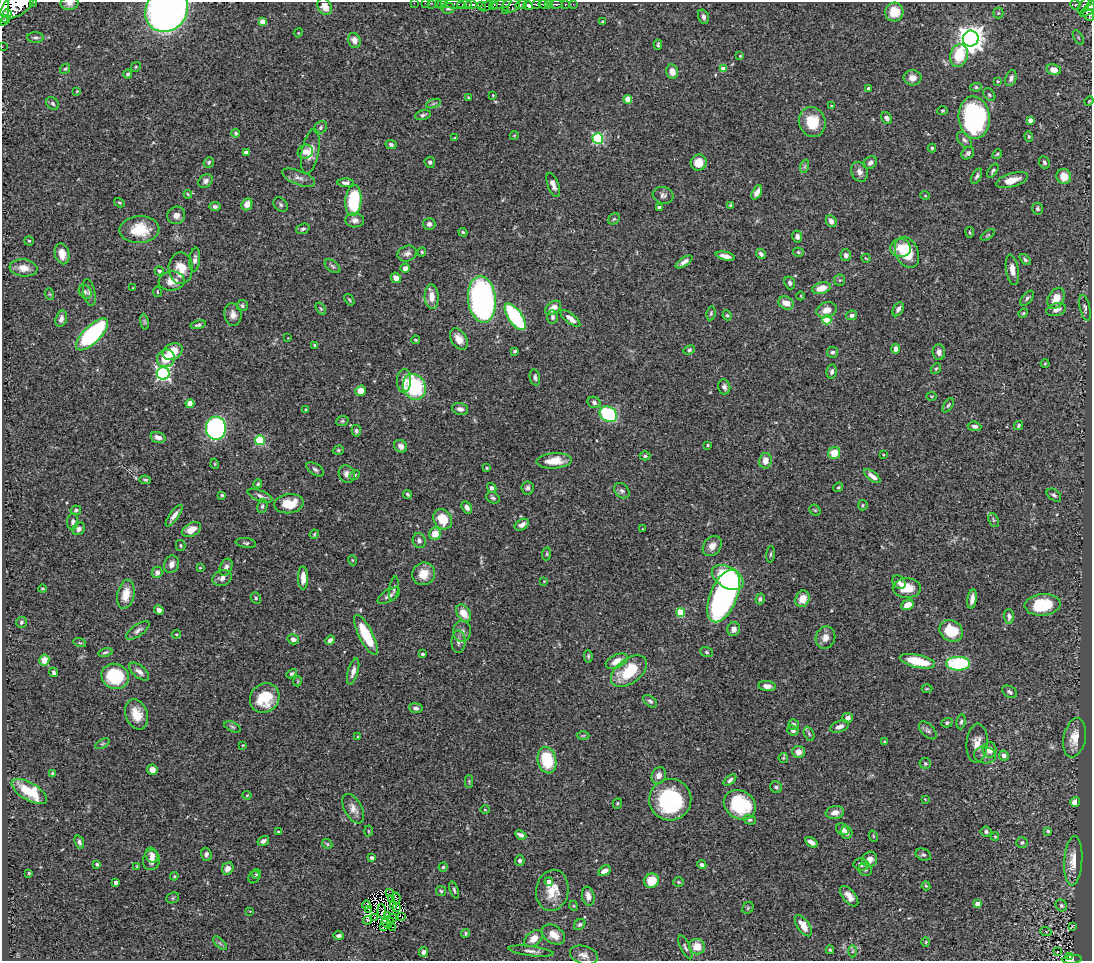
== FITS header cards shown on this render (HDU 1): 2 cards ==
NAXIS1  =                 1090
NAXIS2  =                  959

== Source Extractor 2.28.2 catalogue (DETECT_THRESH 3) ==
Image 1090 x 959 px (HDU 1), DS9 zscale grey, 1 PNG px = 1 image px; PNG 1094 x 963 px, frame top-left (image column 1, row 959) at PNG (2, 2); each listed source drawn as its Kron ellipse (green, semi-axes under 4 px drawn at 4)
Background 0.743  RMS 0.027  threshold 0.0809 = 3 sigma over >= 5 px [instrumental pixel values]
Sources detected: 458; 4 with non-positive FLUX_AUTO (blend fragments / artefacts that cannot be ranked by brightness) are neither listed nor drawn; the other 454 listed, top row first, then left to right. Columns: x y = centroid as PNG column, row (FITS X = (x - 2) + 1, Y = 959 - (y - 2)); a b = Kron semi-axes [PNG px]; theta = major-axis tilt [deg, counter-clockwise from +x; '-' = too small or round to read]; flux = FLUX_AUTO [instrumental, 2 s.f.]
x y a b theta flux
34 2 3 2 - 51
70 3 9 7 3 7.1
414 3 2 2 - 13
425 3 2 2 - 11
432 3 2 2 - 15
438 3 3 2 - 15
442 4 5 3 - 40
455 4 10 4 -2 380
464 4 7 4 3 370
501 4 10 4 17 300
521 4 6 4 16 800
536 4 4 3 - 410
543 4 5 3 - 580
548 4 4 3 - 250
556 4 6 3 1 250
565 4 3 3 - 100
573 4 2 2 - 16
17 5 19 10 34 4800
471 5 6 3 -1 590
494 5 5 2 - 100
511 5 9 6 16 560
528 5 5 4 - 1100
1075 5 5 4 - 190
325 6 9 6 -63 17
481 6 3 3 - 230
486 6 7 3 29 160
1084 6 9 4 62 220
1090 6 5 4 - 320
448 8 6 5 - 3.6
4 9 17 5 87 3800
167 10 23 20 47 1300
1088 10 9 4 32 410
505 11 2 2 - 12
894 12 9 9 - 34
998 13 5 5 - 2.7
7 14 4 4 - 890
1089 15 6 5 - 380
703 17 7 5 -72 5.8
6 19 4 4 - 290
262 22 4 4 - 28
603 22 4 3 - 2.9
298 33 4 3 - 1.5
1078 37 8 4 -60 4
36 38 8 5 0 4.3
971 39 8 8 - 1900
354 40 8 6 -67 13
658 45 5 3 - 2.5
2 47 2 2 - 7.5
740 56 3 2 - 1.5
959 56 12 8 77 59
136 67 5 4 - 2.2
723 68 4 4 - 19
65 69 6 4 51 2.5
1054 70 7 5 -11 17
672 72 7 6 - 17
128 74 4 4 - 3.5
912 78 9 7 -2 12
1011 78 8 5 69 6
998 81 4 3 - 1.8
976 87 6 4 9 3.3
868 88 4 3 - 2.4
77 91 4 4 - 1.8
493 95 4 3 - 1.7
989 95 7 5 -50 3.3
468 97 4 2 - 1.4
628 99 4 4 - 38
1089 101 5 3 - 1.6
53 103 7 5 -46 3.8
433 104 8 3 19 3
831 106 3 2 - 1.5
942 111 5 4 - 2.4
423 115 8 4 14 4
887 118 6 5 - 6.4
974 118 21 15 -86 350
1030 120 4 4 - 12
812 122 15 13 -74 49
320 128 7 5 48 4
236 133 4 4 - 2.9
514 136 4 3 - 1.5
1029 136 5 4 - 2.6
454 138 4 3 - 1.5
598 138 5 5 - 180
964 140 9 5 -51 5.1
391 144 5 4 - 4.5
932 148 4 3 - 2.8
246 152 4 4 - 14
305 152 8 6 29 12
310 152 23 8 79 23
968 153 7 5 45 4.8
997 154 5 4 - 2.6
209 162 6 5 - 3.3
430 162 5 5 - 4.8
1044 162 6 5 - 3.9
699 163 8 8 - 22
870 163 7 5 39 5.7
805 166 7 4 72 3.4
993 171 8 4 56 4
859 172 10 8 -69 9.4
977 176 8 4 66 4.5
1064 176 7 7 - 23
299 178 17 7 -21 10
1012 180 16 6 16 21
205 181 8 6 38 6.7
346 183 8 4 -2 6.5
553 185 12 5 -69 9.1
757 192 8 4 62 11
188 194 4 3 - 1.7
663 195 10 8 -16 6.3
925 195 5 3 - 1.5
353 201 15 8 85 120
119 203 6 4 -33 2.4
247 204 6 5 - 15
281 205 8 6 -48 4.2
730 205 4 3 - 2
215 207 5 4 - 5.1
659 207 4 3 - 3.1
1037 209 6 5 - 3.7
176 215 9 8 - 12
614 219 6 5 - 2.7
355 220 9 7 -6 8.8
831 221 6 5 - 8
429 224 6 6 - 5.6
303 229 7 5 19 4.1
139 230 20 13 2 54
463 232 5 3 - 2.2
970 232 5 3 - 1.7
988 235 8 3 33 2.4
797 237 6 5 - 6.7
29 241 5 4 - 2.7
900 248 10 9 - 20
422 252 4 4 - 2.1
798 252 5 4 - 2.8
907 252 16 11 -66 65
62 254 10 7 -76 18
407 254 10 7 20 8.1
761 254 6 4 -45 4.7
846 255 6 5 - 7
725 256 10 4 -12 11
866 258 4 2 - 1.4
195 260 12 5 84 7.4
1025 260 7 4 -42 3.6
684 262 9 4 34 7.3
333 266 9 5 -38 4.4
23 268 14 8 -6 19
181 268 16 12 -89 32
405 268 5 4 - 7.9
1012 270 15 6 -81 14
159 271 4 4 - 5.2
396 278 5 5 - 12
840 280 6 5 - 2.8
172 281 13 9 7 19
790 283 6 5 - 4.3
133 288 2 2 - 1.3
821 288 9 5 14 23
85 292 7 6 - 4.7
157 292 5 2 - 1.6
89 293 13 6 -78 6.3
49 294 6 3 -70 2.1
801 296 4 3 - 1.4
432 297 12 7 -87 19
1027 298 9 5 49 4.3
482 299 23 14 -84 520
1056 299 11 7 62 24
349 300 6 3 -55 2
786 303 8 6 -26 17
242 306 5 5 - 3.4
553 308 9 6 36 14
1085 308 13 5 -77 5.4
321 309 7 4 -58 2.6
898 309 7 5 60 7.1
827 310 10 7 18 18
1056 310 10 6 16 10
711 313 7 4 80 2.8
1023 313 5 4 - 2.4
233 315 11 8 -82 11
727 315 5 4 - 2.5
852 315 5 4 - 7.2
515 317 15 7 -55 190
552 317 7 5 -86 4.3
570 318 12 5 -37 14
61 319 8 5 75 7.7
827 320 4 4 - 71
144 322 8 4 -81 2.7
198 325 8 4 12 5.3
92 334 21 8 45 290
288 338 2 2 - 0.91
459 339 12 7 -56 17
416 340 4 3 - 1.9
315 345 4 3 - 3.4
895 349 5 4 - 9.9
689 350 6 4 22 3
173 351 10 8 26 34
515 351 4 3 - 2.7
832 352 6 5 - 4.6
939 352 8 6 -85 8.2
166 358 9 8 - 35
1045 363 4 3 - 1.4
936 369 6 4 53 2.6
832 371 7 5 81 5.8
163 373 6 6 - 400
535 377 8 5 -79 4.8
404 381 12 7 88 14
414 387 13 11 -65 160
724 387 7 6 - 5
361 391 5 5 - 19
932 396 5 3 - 1.5
594 402 7 5 -25 5.6
190 404 4 4 - 40
948 405 8 4 57 3.4
306 409 3 2 - 1.6
460 409 8 6 -14 7.3
608 414 9 7 -31 190
342 421 6 5 - 2.8
1019 425 5 4 - 3.5
974 426 7 4 -5 5.2
216 428 11 10 - 380
356 431 5 4 - 4.8
158 437 8 5 -16 11
260 440 5 5 - 110
708 445 3 2 - 1.8
401 446 7 6 - 9.9
338 450 5 4 - 2.4
834 453 6 5 - 30
883 455 3 2 - 1.5
645 456 5 4 - 3.4
554 461 18 7 3 32
765 461 8 6 81 16
215 464 5 3 - 1.5
487 468 4 3 - 2.1
315 469 10 5 -33 5.1
347 474 9 7 -56 9.1
355 475 6 4 28 2.7
872 476 10 4 -38 9.4
145 480 6 3 -10 2.7
258 484 4 4 - 2.4
838 487 5 4 - 2.4
492 488 5 4 - 4.8
527 488 6 6 - 5.1
622 491 9 6 -45 5.9
408 494 5 3 - 2.7
222 495 3 3 - 2.6
1054 495 8 5 -35 4.4
260 496 13 5 -22 6.8
493 498 7 5 -27 3.8
289 504 15 9 7 40
863 505 5 4 - 2.3
262 506 7 5 79 3.9
467 507 6 4 -57 7.2
76 510 5 4 - 3.6
815 510 6 5 - 2.4
174 515 13 4 55 9.8
443 519 10 9 - 42
994 520 7 5 -69 2.9
73 522 8 5 83 5.1
522 525 8 5 29 9.4
79 529 7 5 48 5.8
642 529 4 2 - 1.1
191 530 10 6 30 19
314 534 5 4 - 2.1
435 534 6 5 - 27
419 541 7 6 - 7
246 543 10 5 -8 3.9
181 545 5 5 - 2.4
712 546 11 8 50 16
547 554 6 4 83 2.6
771 554 8 3 85 2.5
352 560 5 3 - 1.6
171 564 9 7 66 10
226 567 9 6 67 8.4
200 568 4 4 - 1.8
157 572 6 5 - 9.1
424 574 11 11 - 27
728 577 17 10 -30 230
222 578 10 7 19 9
303 578 11 5 89 19
544 581 4 3 - 1.5
899 582 7 5 -46 7
907 588 14 10 -1 35
43 589 4 3 - 2.2
394 589 12 4 81 5.1
126 594 15 8 78 28
389 596 12 6 30 9.2
724 596 28 13 68 480
256 598 6 5 - 2.9
760 599 5 4 - 4.2
802 599 8 6 66 23
972 599 10 4 82 9.7
907 605 6 5 - 18
1043 605 18 11 5 84
159 610 5 4 - 7.4
464 613 9 6 -56 23
681 613 4 4 - 77
1009 617 7 5 -88 6.2
21 622 5 5 - 3.4
734 629 7 6 - 8
138 630 14 5 36 7.8
462 631 10 9 - 8.7
951 631 12 10 -30 60
176 634 4 4 - 1.8
366 635 22 7 -63 79
825 637 11 9 72 14
293 639 6 5 - 7.6
330 640 5 4 - 7.1
458 642 11 7 89 7
80 643 6 4 -18 2.3
105 652 7 3 12 3
706 652 6 5 - 3.3
422 654 4 3 - 2.9
588 656 6 4 -82 2.9
44 660 5 5 - 22
617 661 12 6 25 22
917 661 18 6 -13 70
958 664 12 7 0 180
353 671 13 5 74 9.9
629 671 21 12 37 77
53 672 5 4 - 3.5
139 672 12 6 -40 9.8
292 674 6 4 30 3.3
115 676 14 12 -24 110
298 681 5 3 - 1.5
767 686 8 5 -6 10
927 689 5 3 - 1.6
1010 692 8 5 -32 5
265 698 15 14 - 61
650 701 8 5 -37 4.5
416 708 7 5 -7 4.9
137 714 15 11 -69 31
848 718 5 5 - 8.7
961 722 7 4 82 3.3
947 723 5 4 - 3.8
793 724 5 5 - 5.7
232 727 9 4 -25 3.7
840 727 10 5 20 8.8
793 730 6 5 - 5.9
928 730 11 6 -44 5.1
809 734 7 4 -64 3.5
583 736 6 4 1 2.4
358 737 3 3 - 1.8
1075 738 20 11 79 27
885 742 4 3 - 2.3
977 743 19 10 86 21
102 744 8 4 31 3.1
243 745 3 3 - 1.5
990 750 7 7 - 17
798 752 6 6 - 14
985 755 11 8 -9 8.2
1004 756 5 4 - 8.9
783 758 5 4 - 1.9
547 760 13 9 -76 85
925 763 5 5 - 3.2
152 770 5 5 - 13
52 773 4 4 - 2.9
659 776 9 7 64 12
730 780 7 4 41 5.4
469 781 6 4 -90 2.3
776 787 6 5 - 3.4
29 791 20 8 -30 61
247 795 4 4 - 1.7
925 799 4 3 - 1.3
670 800 21 20 - 190
1075 802 5 4 - 13
617 803 5 4 - 2.4
740 805 17 14 -34 120
353 809 16 9 -61 14
485 810 4 3 - 1.5
835 812 9 6 10 12
750 820 6 4 -16 3.4
843 829 7 5 -32 11
368 831 5 3 - 1.7
986 831 5 5 - 4.3
1048 831 4 4 - 3.1
278 832 4 3 - 1.8
846 833 6 5 - 6.2
521 835 6 4 -25 7.5
873 836 6 3 -72 2
995 836 4 3 - 2.2
263 841 6 4 33 5.6
79 842 7 4 -70 4.8
811 842 7 4 -34 12
1022 842 6 5 - 4.3
327 844 6 4 -46 2.5
206 854 7 5 -72 7.6
152 855 8 6 -65 7.1
923 855 8 5 -22 3.9
372 858 4 4 - 3.2
870 859 8 7 - 11
151 860 10 8 79 11
520 861 5 5 - 5.2
1073 861 25 9 87 27
97 864 4 3 - 2.8
861 864 7 6 - 7.1
702 865 5 4 - 5.6
137 867 4 3 - 2
443 867 4 4 - 3
228 868 6 5 - 12
865 869 7 6 - 4.2
604 871 7 4 33 13
29 873 3 2 - 1.7
256 874 5 4 - 2.8
174 876 4 4 - 2
254 877 6 5 - 2.7
651 881 7 7 - 41
116 882 4 3 - 7.1
549 882 4 4 - 12
678 882 5 5 - 2.5
926 886 4 4 - 2.3
454 890 9 4 -72 3.5
552 890 21 16 80 34
441 891 5 5 - 2.8
389 892 4 2 - 2.6
588 896 10 6 -78 11
849 896 12 6 -50 14
173 898 7 5 23 2.5
396 898 6 2 -78 2.9
392 899 2 2 - 1
977 904 4 4 - 24
366 905 4 2 - 0.56
394 905 3 2 - 0.17
1061 905 6 5 - 3.9
574 906 5 3 - 1.7
397 907 2 2 - 1.1
748 908 6 5 - 2.6
368 909 3 2 - 0.32
250 911 2 2 - 1
382 911 7 2 -85 1
387 916 2 2 - 1.5
375 917 3 2 - 1.5
402 917 3 2 - 3
392 918 5 2 - 2.7
367 920 4 2 - 4.1
391 921 3 2 - 0.47
387 923 5 2 - 1.7
580 925 6 5 - 4.2
803 926 12 6 -55 21
1072 926 3 2 - 1.5
384 927 4 3 - 1.4
392 927 3 2 - 64
1046 932 5 3 - 1.7
465 933 4 3 - 2.3
553 935 13 8 -34 20
339 936 5 4 - 5.2
533 939 10 7 38 18
926 942 5 3 - 1.4
220 943 9 3 -45 3.2
685 947 13 4 -64 5.1
697 947 8 7 - 26
830 950 4 4 - 2.2
531 951 23 5 -7 8.8
852 951 6 4 89 2.8
1058 951 3 2 - 2
423 952 5 4 - 7.2
584 955 14 9 -16 11
1070 957 3 3 - 42
1072 959 10 3 5 150
At the frame edge (FLAGS 8, measured only in part): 15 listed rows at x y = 34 2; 70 3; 414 3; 425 3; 432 3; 438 3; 442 4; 455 4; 17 5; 325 6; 1090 6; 4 9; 167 10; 2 47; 1072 959
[4 non-positive-flux detections neither listed nor drawn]